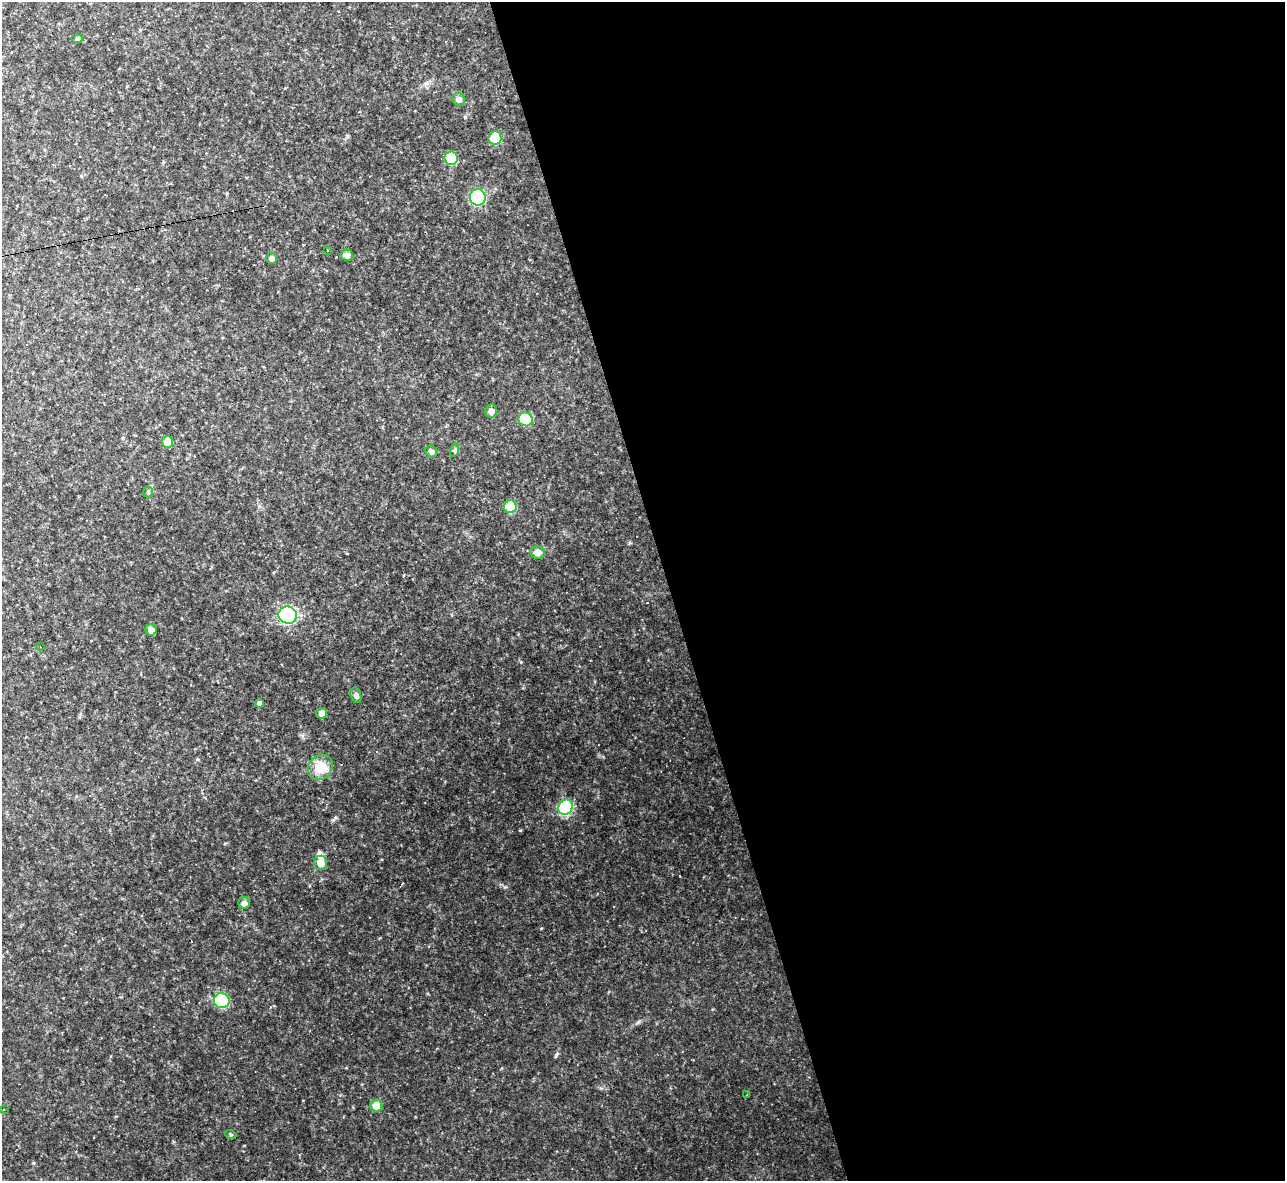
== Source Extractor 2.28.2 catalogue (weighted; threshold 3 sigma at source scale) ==
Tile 8 of 4 x 4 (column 4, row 2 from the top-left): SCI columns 3850-5132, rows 2499-3677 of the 5132 x 5115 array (HDU 1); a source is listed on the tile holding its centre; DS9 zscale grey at full resolution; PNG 1287 x 1183 px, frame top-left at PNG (2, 2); each listed source drawn as its Kron ellipse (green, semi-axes under 4 px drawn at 4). Shown black and unused: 48% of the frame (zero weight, under 2 of 3 exposures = <1% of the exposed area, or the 3 px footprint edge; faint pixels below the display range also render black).
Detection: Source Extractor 2.28.2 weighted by HDU 2 'WHT'; one run over the whole footprint, this tile lists its part. Background 0.175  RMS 0.015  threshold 0.0657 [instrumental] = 3 sigma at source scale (4.5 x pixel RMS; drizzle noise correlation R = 1.50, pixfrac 1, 0.05/0.05 arcsec/px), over >= 5 px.
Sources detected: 35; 1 inside a brighter object's white glare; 3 cosmic-ray / hot-pixel residue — neither listed nor drawn; the other 31 listed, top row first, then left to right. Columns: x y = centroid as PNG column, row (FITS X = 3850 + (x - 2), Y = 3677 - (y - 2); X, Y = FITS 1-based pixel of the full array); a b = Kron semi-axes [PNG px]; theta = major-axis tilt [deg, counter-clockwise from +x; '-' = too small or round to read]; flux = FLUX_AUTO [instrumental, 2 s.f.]
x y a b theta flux
77 39 6 4 0 2.2
459 99 7 6 - 7.6
495 138 7 6 - 41
451 158 7 6 - 48
478 197 8 8 - 110
327 250 3 3 - 1.7
347 255 6 5 - 6.4
272 258 5 5 - 6.6
491 411 7 6 - 7.5
525 419 7 7 - 42
167 442 6 5 - 21
455 450 7 4 71 2.5
431 451 6 5 - 5
148 492 5 5 - 2.2
510 507 6 6 - 42
537 552 7 6 - 10
288 615 9 8 - 130
151 630 6 5 - 8.4
40 647 4 3 - 1.1
356 695 8 5 -74 3.7
259 703 4 4 - 6.9
322 713 5 5 - 9.2
320 767 13 11 47 25
565 807 8 7 - 98
320 863 7 6 - 14
244 903 6 6 - 5.2
222 1001 8 7 - 82
747 1095 3 3 - 1.2
376 1106 6 6 - 19
3 1110 2 2 - 1
231 1135 5 3 - 1.6
Unlisted compact peaks at least as high as the median listed source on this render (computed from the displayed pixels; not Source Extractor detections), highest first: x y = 335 818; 556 1055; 521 662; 638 1022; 504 887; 198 759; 33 1163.